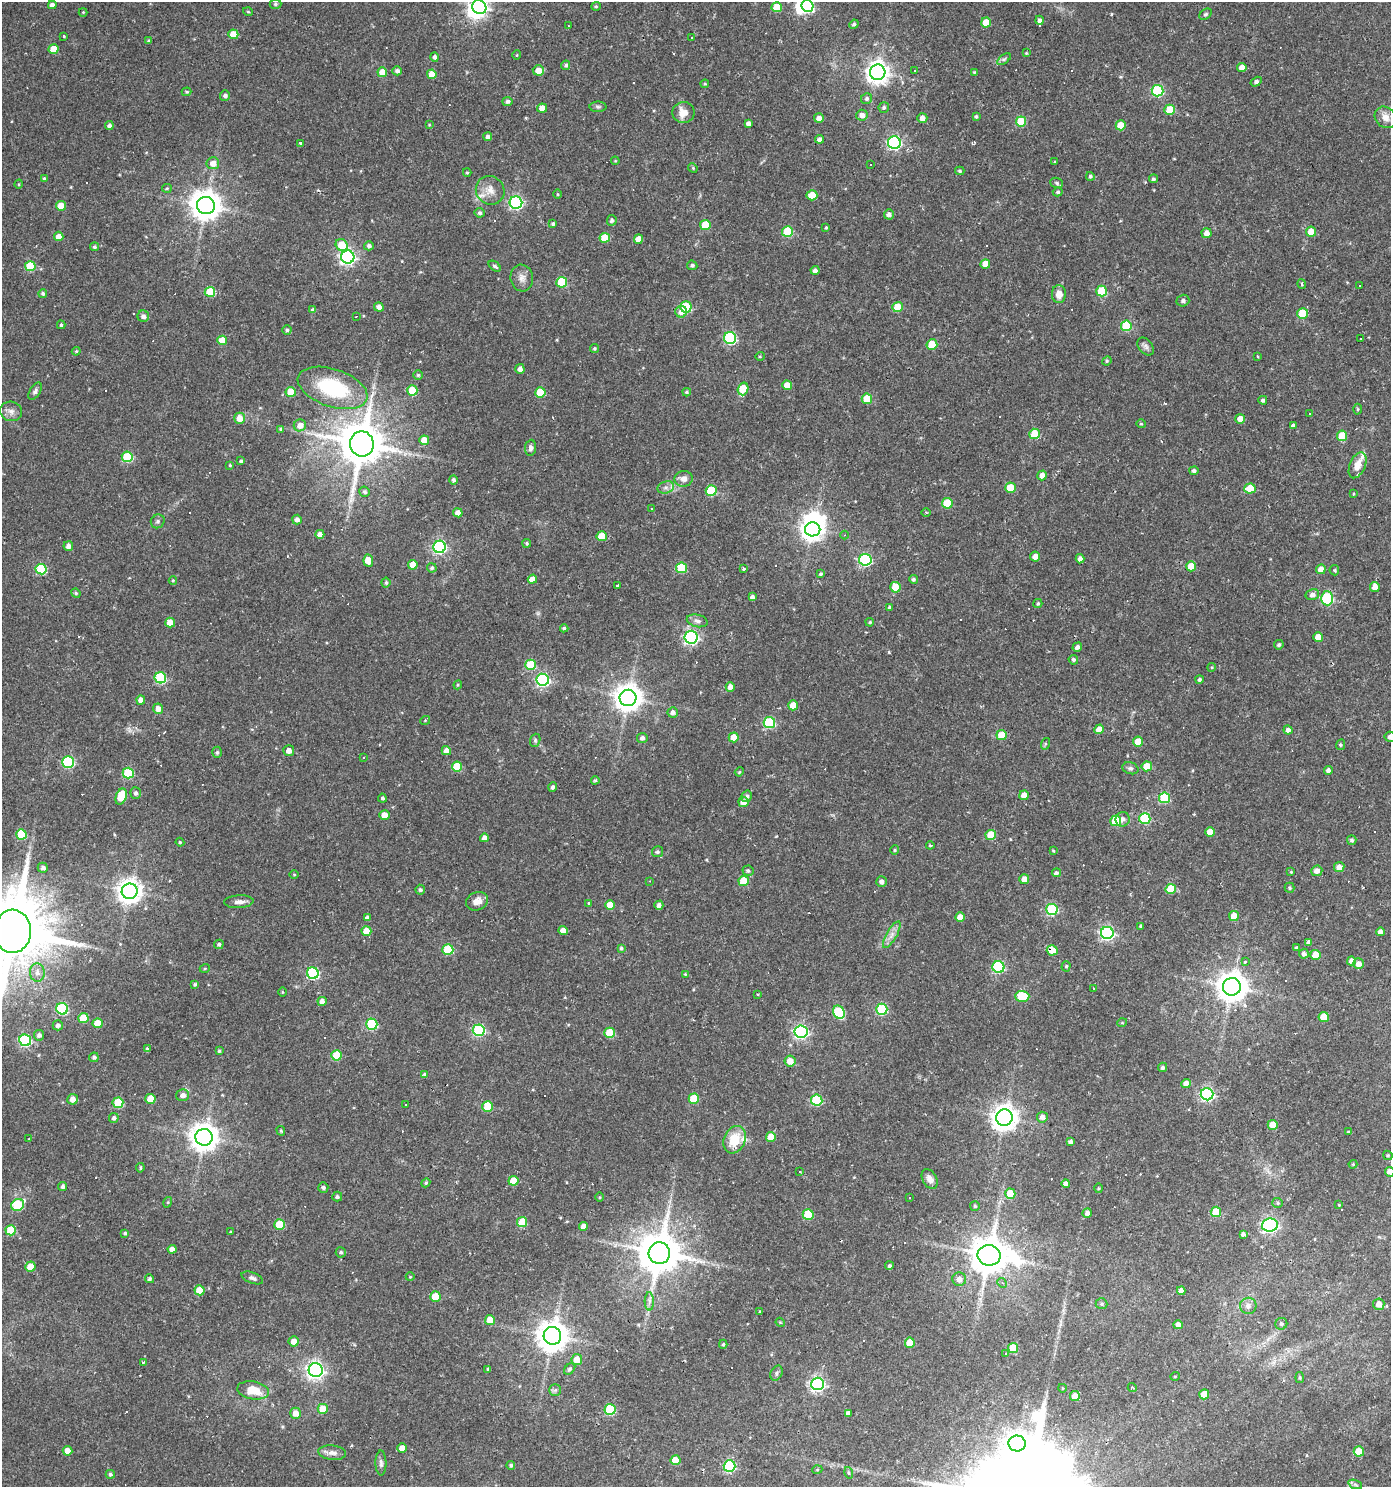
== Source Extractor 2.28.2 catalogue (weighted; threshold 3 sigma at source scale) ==
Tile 6 of 4 x 4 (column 2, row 2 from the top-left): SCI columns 1513-2901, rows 2970-4454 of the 5866 x 5938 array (HDU 1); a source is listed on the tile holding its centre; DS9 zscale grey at full resolution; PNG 1393 x 1489 px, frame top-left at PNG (2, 2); each listed source drawn as its Kron ellipse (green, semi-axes under 4 px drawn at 4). Shown black and unused: <1% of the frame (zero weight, under 2 of 3 exposures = <1% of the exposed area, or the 3 px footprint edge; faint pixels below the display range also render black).
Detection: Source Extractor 2.28.2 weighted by HDU 2 'WHT'; one run over the whole footprint, this tile lists its part. Background 0.0261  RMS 0.0044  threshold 0.0196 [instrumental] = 3 sigma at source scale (4.5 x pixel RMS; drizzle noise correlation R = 1.50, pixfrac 1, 0.0396/0.0396 arcsec/px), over >= 5 px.
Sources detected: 536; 3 inside a brighter object's white glare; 65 cosmic-ray / hot-pixel residue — neither listed nor drawn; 4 inside a brighter listed object's ellipse — not listed separately; the other 464 listed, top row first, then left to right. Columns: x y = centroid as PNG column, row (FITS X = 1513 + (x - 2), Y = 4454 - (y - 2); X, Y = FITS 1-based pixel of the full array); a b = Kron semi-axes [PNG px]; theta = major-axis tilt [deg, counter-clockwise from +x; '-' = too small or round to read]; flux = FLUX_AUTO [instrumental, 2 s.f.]
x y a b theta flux
275 4 6 5 - 0.73
52 5 4 4 - 2.1
596 6 5 4 - 0.57
807 6 6 5 - 40
479 7 7 6 - 160
777 7 5 5 - 8.3
83 12 4 4 - 0.44
248 12 5 3 - 0.41
1205 14 7 5 39 0.75
1040 20 4 4 - 1.3
986 22 5 5 - 6.6
854 24 5 4 - 0.89
568 26 3 3 - 0.82
233 34 5 5 - 7.9
64 36 3 2 - 0.42
691 37 2 2 - 0.37
148 41 4 3 - 0.59
54 49 5 5 - 7.7
1026 53 4 3 - 0.39
517 55 5 3 - 0.35
435 57 5 4 - 1.1
1004 59 8 4 36 0.86
566 65 5 4 - 0.73
1242 67 4 4 - 3.4
538 70 5 5 - 4.5
397 71 5 4 - 1.4
914 71 3 3 - 0.76
382 72 5 5 - 5.5
878 72 8 7 - 310
974 72 4 4 - 0.4
432 74 4 4 - 5.3
1256 82 6 4 33 1.2
705 84 4 4 - 0.44
1158 91 6 5 - 38
187 92 5 3 - 0.58
225 95 5 5 - 1.2
867 99 6 5 - 1.1
507 101 5 4 - 1.1
598 107 8 5 -1 0.89
884 107 5 5 - 0.95
542 108 5 4 - 3.7
1170 110 5 5 - 11
684 113 11 10 - 5.1
862 115 6 5 - 2.3
976 116 4 3 - 0.67
1385 117 11 9 -46 3.4
819 118 5 5 - 2.5
922 118 5 5 - 2.5
1021 121 5 5 - 16
748 123 4 4 - 1.6
429 125 3 3 - 0.32
1121 125 5 5 - 8.3
109 126 4 4 - 1.6
488 137 4 4 - 1.4
819 139 4 4 - 1.5
300 143 3 3 - 0.74
894 143 6 6 - 79
615 161 4 3 - 0.38
1054 161 3 3 - 0.43
213 163 6 6 - 3.4
870 164 3 2 - 0.54
693 168 5 4 - 0.49
960 171 4 3 - 0.66
467 172 4 3 - 0.55
1090 176 4 4 - 0.85
44 179 4 4 - 1.1
1153 179 4 4 - 0.81
1057 183 6 5 - 0.81
19 184 4 3 - 0.41
167 188 5 4 - 0.54
490 190 15 13 -45 4.8
1058 192 5 4 - 0.75
557 194 5 3 - 0.4
812 195 5 5 - 9.3
516 202 6 6 - 82
61 206 5 4 - 5.9
206 206 9 8 - 650
480 213 5 5 - 0.96
889 214 5 5 - 1.7
612 220 5 5 - 1.1
553 224 4 4 - 0.82
705 225 5 5 - 11
826 228 3 3 - 0.48
787 232 5 5 - 21
1311 232 5 5 - 7.5
1207 233 5 5 - 2.8
59 236 5 4 - 3.1
605 238 5 5 - 9.8
638 239 4 4 - 3.6
342 245 6 5 - 9.9
369 246 5 4 - 1.3
94 247 4 4 - 0.88
348 257 6 6 - 130
985 264 5 4 - 5
692 265 5 4 - 0.95
30 266 5 5 - 19
495 266 7 4 -40 1.1
815 270 4 4 - 1.5
522 278 13 11 -81 2.9
562 282 5 5 - 21
1302 284 5 3 - 0.66
1359 286 3 3 - 0.89
1102 291 5 5 - 21
210 292 5 5 - 15
43 293 4 4 - 0.95
1059 294 9 7 -89 3.8
1183 301 6 5 - 1.4
379 307 5 4 - 2.1
686 307 5 5 - 25
898 307 5 5 - 11
313 310 4 4 - 1.1
681 312 6 6 - 3
1303 314 5 5 - 17
143 316 6 5 - 1.7
356 316 3 2 - 0.59
61 325 4 3 - 0.67
1126 326 5 5 - 23
287 330 4 4 - 0.84
730 338 6 6 - 47
1361 339 3 2 - 0.33
222 340 5 5 - 8
932 344 5 5 - 13
1146 346 10 6 -51 1.5
594 348 4 4 - 0.61
76 351 4 4 - 0.51
760 356 5 3 - 0.38
1257 356 4 2 - 0.43
1107 361 5 4 - 0.54
520 369 5 4 - 1.9
418 375 5 5 - 0.64
787 385 5 5 - 6.4
333 388 36 19 -18 37
743 389 6 5 - 11
412 390 5 5 - 13
35 391 9 5 60 1.2
291 392 5 5 - 9.2
540 392 5 5 - 13
687 392 4 3 - 0.58
867 399 5 5 - 13
1263 400 4 4 - 1.1
1358 409 5 3 - 0.53
11 411 11 9 -13 2.3
1310 414 3 3 - 0.82
239 418 5 5 - 4.3
1240 419 5 5 - 3.3
1141 424 4 4 - 0.51
300 425 6 6 - 3.6
1293 426 4 4 - 1.8
281 429 4 3 - 2.5
1035 434 5 5 - 14
1342 436 5 5 - 12
424 440 5 5 - 6.1
362 444 12 12 - 1900
530 448 8 5 83 1.3
127 457 5 5 - 24
241 461 3 3 - 0.78
230 465 3 2 - 0.46
1358 465 14 7 67 4.8
1194 471 4 4 - 1.2
1042 475 5 4 - 2.8
684 479 9 8 - 2.5
453 480 4 4 - 0.99
666 487 8 6 17 1.7
1010 488 5 5 - 11
1250 488 5 5 - 10
711 491 5 5 - 19
365 492 5 5 - 0.98
1353 494 4 3 - 0.37
947 503 5 5 - 14
651 508 2 2 - 0.27
926 512 4 3 - 0.42
458 513 5 4 - 4.4
297 520 5 5 - 1.9
158 521 7 6 - 1.1
813 529 8 7 - 310
320 534 4 4 - 3.2
845 535 4 3 - 0.37
602 536 5 5 - 9.5
527 543 4 4 - 0.66
68 546 5 5 - 2.1
440 547 6 6 - 76
1035 557 5 5 - 2.8
1080 559 4 4 - 2
865 560 6 6 - 54
368 561 6 5 - 7.9
413 565 5 4 - 5.6
1191 566 5 5 - 7.9
432 568 5 4 - 0.87
681 568 5 5 - 19
41 569 5 5 - 27
744 569 3 3 - 1.1
1321 569 5 4 - 3.9
1334 570 5 4 - 0.61
821 574 4 4 - 0.63
532 579 5 4 - 3.3
913 579 4 4 - 0.87
173 580 4 4 - 0.49
386 583 5 4 - 0.83
618 586 3 3 - 3
895 587 5 5 - 12
1375 587 5 5 - 3.1
76 593 5 4 - 0.62
1312 595 7 5 14 1.9
752 597 4 4 - 1.2
1327 598 7 6 - 46
1038 603 5 4 - 0.71
889 607 4 4 - 0.65
697 621 11 6 -12 1.7
870 622 4 3 - 0.52
170 623 5 5 - 6.4
564 628 4 4 - 0.72
691 637 6 6 - 91
1318 637 5 5 - 4.1
1279 645 5 4 - 0.83
1077 647 5 4 - 1.4
1073 660 5 4 - 0.92
530 665 5 5 - 18
1212 667 4 3 - 0.38
160 678 6 5 - 37
1199 679 4 4 - 0.92
543 680 6 6 - 73
458 685 4 4 - 0.49
730 687 5 4 - 2.9
628 698 8 8 - 520
141 700 4 4 - 2.7
793 705 5 5 - 4.8
158 709 5 5 - 3
673 712 5 5 - 1.8
425 721 5 3 - 0.36
769 722 5 5 - 33
1099 729 5 4 - 3.9
1288 730 4 4 - 1.7
1001 735 5 5 - 7.9
734 737 5 5 - 6.6
1390 737 5 5 - 1.5
642 738 5 5 - 1.3
535 740 7 5 72 0.78
1138 742 5 5 - 6.9
1045 744 6 4 72 0.53
1341 745 5 4 - 0.69
289 751 5 5 - 2.8
446 751 5 4 - 2.6
217 752 5 4 - 0.8
363 757 3 2 - 0.56
68 762 6 6 - 45
1147 766 5 5 - 8.3
457 767 5 5 - 13
1130 768 8 6 -17 1.1
1328 770 4 4 - 1.6
739 772 4 3 - 0.41
128 773 5 5 - 27
595 780 4 3 - 0.61
553 787 5 4 - 1.1
136 793 5 5 - 1.1
1024 795 5 4 - 4.7
121 796 8 5 70 11
746 796 6 5 - 1.3
382 798 4 4 - 0.84
1165 798 5 5 - 23
743 802 5 5 - 3.3
384 815 5 4 - 5
1123 819 7 7 - 2.1
1145 819 5 5 - 29
1116 821 5 5 - 16
1210 832 5 5 - 5.8
21 834 5 5 - 19
991 835 5 5 - 8.9
484 838 4 4 - 2.3
1352 840 5 4 - 0.92
180 842 4 4 - 0.5
930 845 4 4 - 0.51
895 850 5 4 - 0.47
1053 851 4 3 - 0.47
657 852 5 5 - 0.83
1339 867 5 5 - 3.2
43 868 5 5 - 1.6
748 871 5 5 - 0.87
1317 871 5 5 - 2.4
1291 872 4 4 - 0.44
1056 873 4 4 - 0.91
294 875 5 3 - 0.39
1024 879 5 5 - 4.7
650 881 3 2 - 0.29
744 881 5 5 - 12
881 882 5 5 - 1.8
1289 888 5 5 - 0.73
1171 889 5 5 - 14
420 890 5 4 - 1
130 891 8 8 - 390
477 901 11 9 22 3.9
239 902 14 6 3 2.2
588 903 2 2 - 0.5
610 905 5 5 - 7.3
659 905 4 4 - 1.6
1052 909 5 5 - 36
1234 916 5 5 - 6.6
960 917 4 4 - 3.8
367 918 4 4 - 1.5
1141 926 4 3 - 0.67
13 931 21 18 88 5700
366 931 5 5 - 7.2
563 931 4 4 - 3.5
1380 932 4 4 - 1.9
1107 933 6 6 - 83
892 935 15 5 60 2.6
1309 942 4 4 - 1.6
219 944 5 4 - 0.85
621 948 4 3 - 0.73
1297 948 4 4 - 0.78
448 950 5 5 - 24
1052 950 5 5 - 7.1
1304 954 5 4 - 1.5
1316 955 5 5 - 8.6
1351 961 4 4 - 2.3
1245 962 3 3 - 0.73
1358 964 5 5 - 2.8
1066 966 5 4 - 0.63
998 967 6 6 - 48
205 968 5 3 - 0.42
37 972 9 7 -86 2.4
313 973 6 5 - 47
685 974 3 3 - 0.33
195 984 4 4 - 0.76
1232 987 9 8 - 640
1094 988 3 2 - 0.52
282 992 4 3 - 0.35
757 995 3 2 - 0.59
1022 996 7 5 -1 21
322 1001 4 4 - 2.9
62 1009 6 5 - 38
882 1009 5 5 - 31
839 1012 7 5 -60 34
1324 1017 5 5 - 8.2
83 1018 5 5 - 9.8
98 1023 5 5 - 8.8
1122 1023 5 3 - 0.35
372 1024 5 5 - 37
58 1025 5 5 - 1.5
479 1030 6 6 - 50
801 1032 6 6 - 95
610 1033 5 5 - 17
39 1035 5 5 - 1.7
25 1040 6 5 - 47
147 1049 4 3 - 0.89
219 1051 4 3 - 0.64
336 1055 5 5 - 16
94 1057 5 4 - 1
790 1061 5 5 - 4.7
1162 1067 5 4 - 0.92
424 1075 4 3 - 1.3
1186 1084 5 4 - 3.4
1207 1094 6 6 - 77
183 1095 6 6 - 2.1
73 1099 5 5 - 3.4
150 1099 5 5 - 8.5
694 1099 5 5 - 15
817 1100 5 5 - 33
118 1103 5 5 - 18
405 1105 3 2 - 0.45
488 1106 5 5 - 16
1004 1117 8 8 - 420
1042 1117 5 5 - 2.2
114 1118 5 4 - 1.2
1273 1125 5 5 - 5.7
281 1131 5 3 - 0.61
1348 1132 3 3 - 0.42
204 1137 8 8 - 550
771 1137 5 5 - 6.2
29 1139 2 2 - 0.3
735 1140 14 10 67 11
1070 1142 4 4 - 1.5
1388 1155 5 4 - 0.53
1353 1164 4 4 - 0.45
140 1168 5 3 - 0.66
800 1171 3 2 - 0.6
1390 1172 5 5 - 2.6
930 1179 11 7 -61 2.4
513 1181 5 5 - 7.8
426 1183 4 4 - 0.52
1066 1184 4 4 - 1.9
63 1186 4 4 - 1.2
323 1187 5 5 - 0.9
1098 1188 5 3 - 0.45
1010 1194 5 5 - 13
337 1197 5 5 - 0.98
600 1197 4 3 - 0.42
910 1197 3 3 - 1.5
168 1202 5 3 - 0.45
1278 1203 5 5 - 0.71
18 1205 6 5 - 28
1339 1205 4 2 - 0.32
975 1206 5 5 - 0.69
1216 1212 5 5 - 12
1087 1213 4 4 - 1.6
808 1214 5 5 - 17
522 1222 5 5 - 15
279 1224 5 5 - 16
1270 1225 8 6 10 120
584 1226 4 4 - 3.1
11 1230 5 5 - 14
231 1232 3 2 - 0.36
125 1233 4 4 - 0.8
1243 1234 4 4 - 1.5
172 1249 4 4 - 2.6
341 1252 5 5 - 0.94
659 1253 11 10 - 1700
989 1255 11 10 - 1300
30 1266 5 5 - 6.2
889 1266 4 4 - 0.83
410 1277 4 3 - 0.3
252 1278 11 5 -21 1.3
149 1279 4 4 - 0.93
959 1279 7 6 - 2.8
1002 1283 5 4 - 0.82
199 1290 5 5 - 8.1
1181 1291 4 4 - 2.2
435 1297 5 5 - 12
649 1301 9 4 -89 1.4
1101 1304 6 5 - 0.81
1379 1304 6 5 - 3.5
1248 1306 8 8 - 2
760 1311 3 3 - 0.41
490 1320 5 5 - 5.5
780 1322 5 3 - 0.41
1281 1324 6 5 - 0.95
1178 1325 5 4 - 1.9
552 1336 9 8 - 700
294 1341 5 5 - 3.6
910 1343 5 5 - 10
723 1344 4 4 - 0.64
1013 1348 5 5 - 14
1006 1353 3 3 - 0.55
577 1359 5 5 - 6
143 1362 3 2 - 0.39
488 1369 4 3 - 0.74
570 1369 7 4 50 0.93
316 1370 7 7 - 160
776 1373 8 5 62 0.98
1175 1376 5 3 - 0.34
1300 1378 5 4 - 0.56
817 1384 6 6 - 98
1132 1387 4 3 - 0.53
1062 1388 4 3 - 0.32
253 1390 16 9 -10 9.9
555 1390 6 5 - 0.91
1204 1394 5 5 - 8.2
1075 1396 5 5 - 4.3
323 1409 5 5 - 9.4
610 1409 5 5 - 28
295 1413 5 5 - 3.9
848 1413 4 4 - 1.7
1017 1444 8 8 - 250
402 1448 5 4 - 3.9
67 1451 5 5 - 4.2
1359 1451 5 5 - 7.6
332 1453 14 7 -7 2.6
675 1460 5 5 - 9.1
381 1463 12 5 -89 1.4
511 1465 4 4 - 0.76
730 1466 6 6 - 48
817 1470 5 3 - 0.4
849 1473 6 4 -73 0.62
110 1474 4 4 - 0.84
1355 1484 7 4 -20 0.95
Overlapping masked pixels (flux is a lower limit): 1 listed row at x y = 1052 950
Isophote crosses this tile's border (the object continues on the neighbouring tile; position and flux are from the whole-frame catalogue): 5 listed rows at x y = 807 6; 479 7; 1390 737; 13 931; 1390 1172